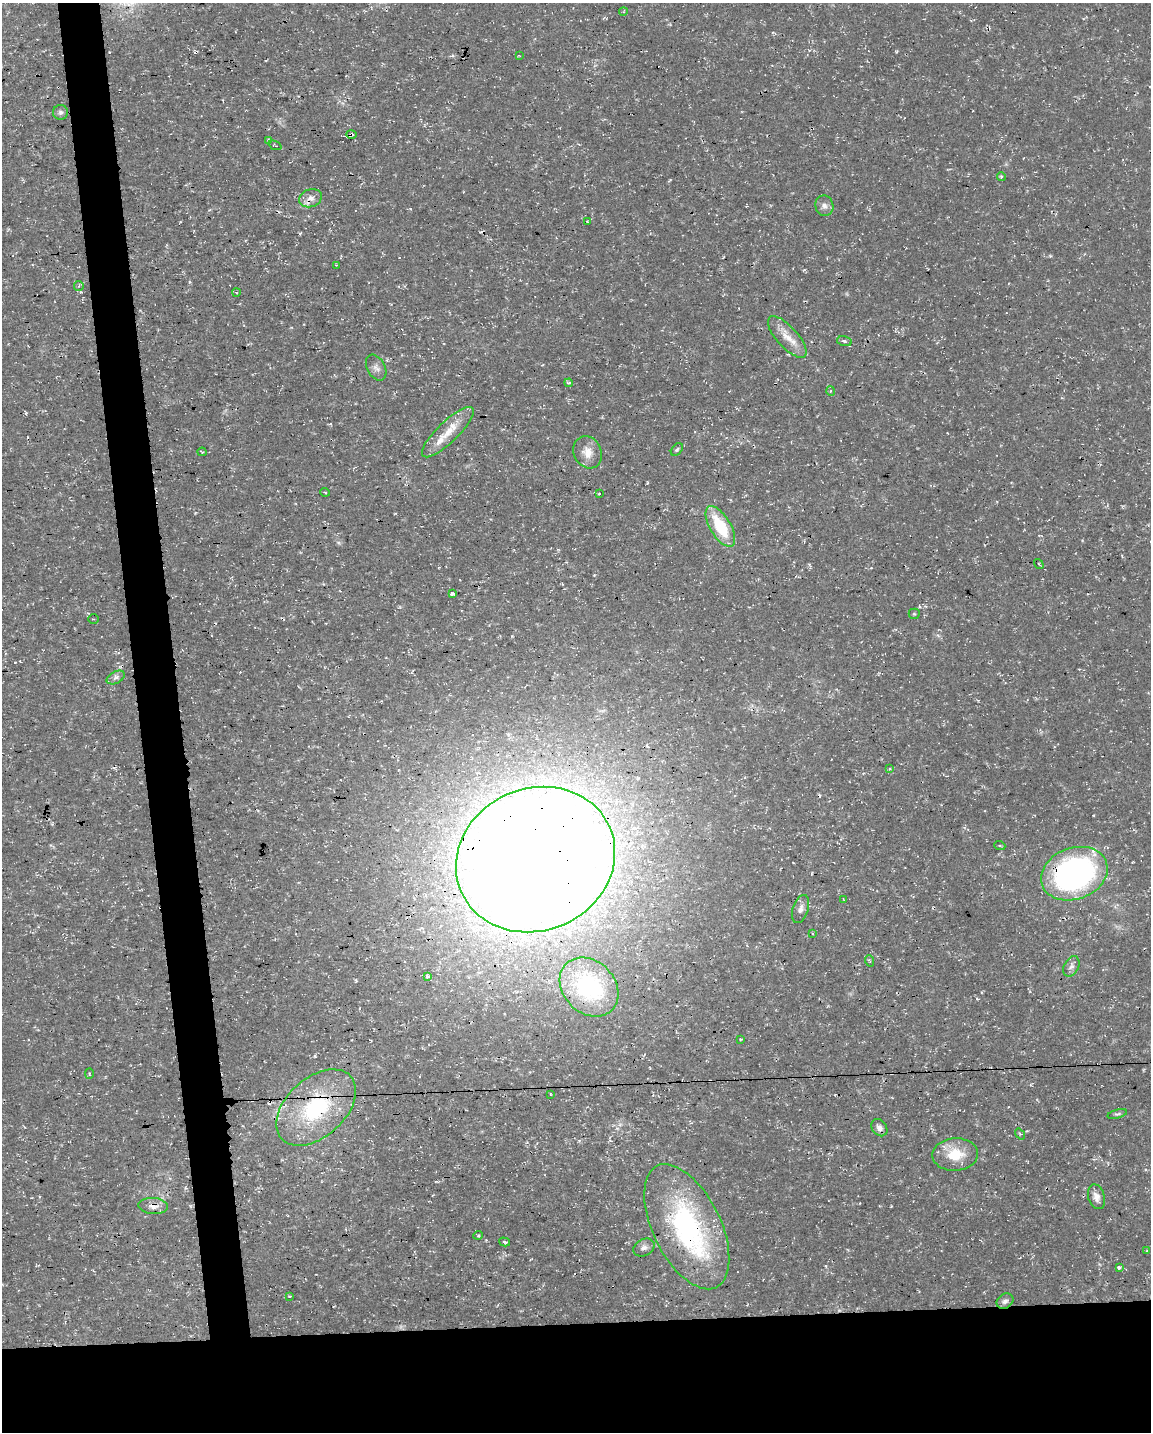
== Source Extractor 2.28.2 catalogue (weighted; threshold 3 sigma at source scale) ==
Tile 11 of 4 x 3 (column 3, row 3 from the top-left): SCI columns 2300-3448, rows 57-1486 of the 4598 x 4353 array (HDU 1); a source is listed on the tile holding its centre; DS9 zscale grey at full resolution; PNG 1153 x 1434 px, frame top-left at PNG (2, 3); each listed source drawn as its Kron ellipse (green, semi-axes under 4 px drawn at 4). Shown black and unused: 11% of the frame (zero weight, under 3 of 4 exposures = <1% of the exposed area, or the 3 px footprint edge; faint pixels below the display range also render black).
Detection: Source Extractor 2.28.2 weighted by HDU 2 'WHT'; one run over the whole footprint, this tile lists its part. Background 0.0193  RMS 0.0025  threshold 0.0111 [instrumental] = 3 sigma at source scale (4.5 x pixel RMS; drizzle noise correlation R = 1.50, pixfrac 1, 0.0396/0.0396 arcsec/px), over >= 5 px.
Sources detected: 76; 14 cosmic-ray / hot-pixel residue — neither listed nor drawn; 3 inside a brighter listed object's ellipse — not listed separately; the other 59 listed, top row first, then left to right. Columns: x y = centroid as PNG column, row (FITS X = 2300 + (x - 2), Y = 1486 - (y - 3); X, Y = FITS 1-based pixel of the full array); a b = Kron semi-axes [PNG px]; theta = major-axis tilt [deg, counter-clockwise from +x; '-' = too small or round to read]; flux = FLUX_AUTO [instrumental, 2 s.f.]
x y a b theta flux
623 12 4 3 - 0.33
519 55 4 2 - 0.15
61 112 7 7 - 0.73
351 134 5 4 - 0.58
269 140 4 3 - 0.49
275 145 7 2 -23 0.23
1001 177 4 4 - 0.28
311 198 11 9 20 1.8
824 206 10 9 - 1.3
587 222 3 2 - 0.21
336 265 3 2 - 0.21
79 286 5 5 - 0.35
236 292 4 3 - 0.22
787 337 26 10 -48 3.7
844 341 7 5 -12 0.58
376 367 14 9 -62 1.3
569 383 4 4 - 0.47
831 391 5 3 - 0.25
448 432 34 10 44 5
677 450 7 5 48 0.44
202 452 4 3 - 0.29
588 452 16 13 -64 2.9
325 492 5 3 - 0.27
599 494 4 4 - 0.28
720 526 23 10 -59 11
1039 564 5 3 - 0.24
452 594 4 3 - 2.6
914 614 5 5 - 0.33
93 619 5 4 - 0.45
116 678 10 6 27 0.97
890 769 4 3 - 0.27
1000 846 5 3 - 0.3
535 860 81 71 24 1100
1074 874 34 25 21 71
844 899 3 2 - 0.18
801 909 14 8 72 1.3
812 933 3 2 - 0.22
870 961 6 3 -70 0.3
1071 966 11 7 63 1.1
428 976 4 4 - 1.2
589 987 33 26 -47 27
741 1039 3 2 - 0.22
89 1073 5 3 - 0.23
550 1094 3 2 - 0.17
316 1108 46 29 43 24
1117 1114 10 4 16 0.51
879 1128 9 7 -52 1.2
1020 1134 6 4 -53 0.31
955 1154 23 16 3 6.5
1096 1197 12 8 -74 1.5
153 1206 14 8 -3 1.8
687 1227 67 34 -64 47
478 1235 5 3 - 0.25
505 1242 5 3 - 0.47
644 1248 11 8 27 1.1
1147 1251 4 4 - 0.26
1119 1267 3 3 - 1
290 1296 4 3 - 0.23
1005 1301 9 7 34 0.91
Overlapping masked pixels (flux is a lower limit): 7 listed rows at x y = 351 134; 311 198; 535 860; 1074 874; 316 1108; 153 1206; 687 1227
Unlisted compact peaks at least as high as the median listed source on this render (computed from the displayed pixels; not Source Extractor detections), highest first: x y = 300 233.